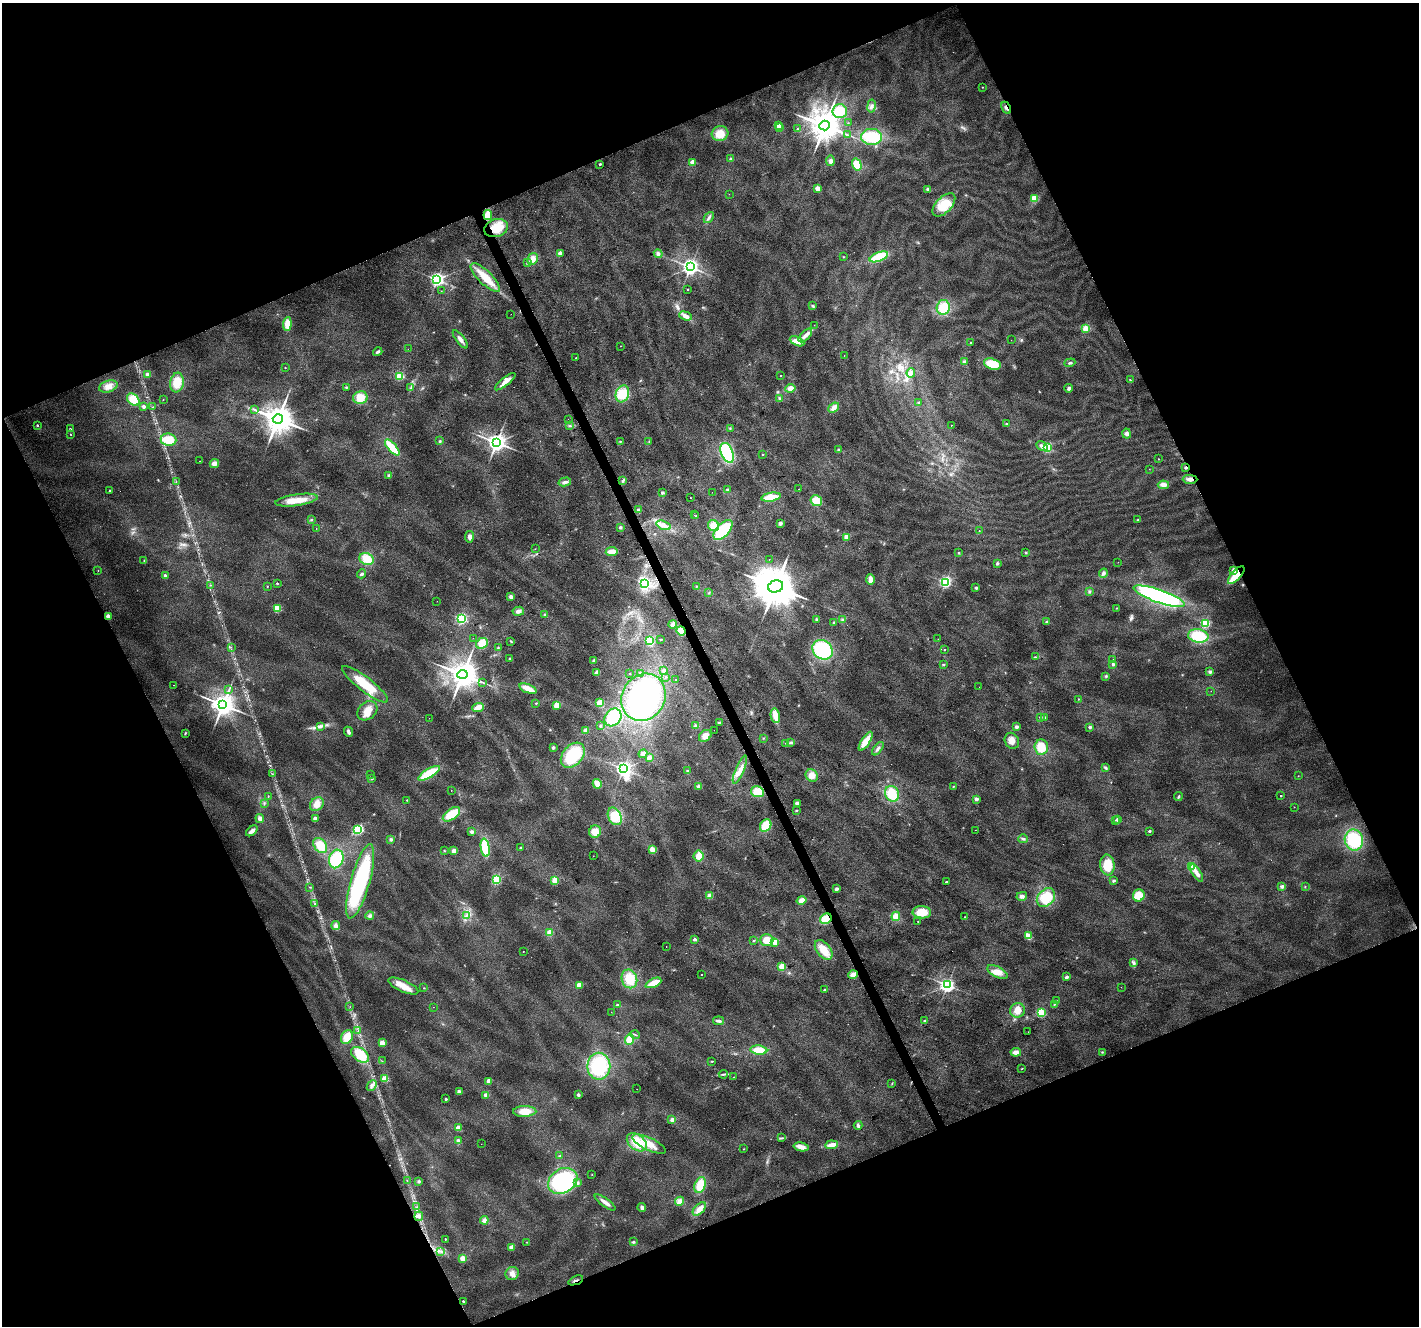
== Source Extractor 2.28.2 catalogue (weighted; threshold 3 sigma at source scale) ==
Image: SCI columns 3-5669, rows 148-5442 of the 5669 x 5532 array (HDU 1 of 3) = the unmasked area's bounding box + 8 px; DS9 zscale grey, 4 x 4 block average (1 PNG px = mean of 4 x 4 image px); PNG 1421 x 1328 px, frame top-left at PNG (2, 3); each listed source drawn as its Kron ellipse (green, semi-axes under 4 px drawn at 4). Shown black and unused: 44% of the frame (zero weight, under 2 of 3 exposures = <1% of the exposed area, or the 3 px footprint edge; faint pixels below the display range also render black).
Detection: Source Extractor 2.28.2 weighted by HDU 2 'WHT'. Background 0.0315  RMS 0.0071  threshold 0.0318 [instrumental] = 3 sigma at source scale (4.5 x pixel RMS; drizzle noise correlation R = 1.50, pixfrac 1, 0.0396/0.0396 arcsec/px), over >= 5 px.
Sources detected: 435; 1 too faint to see at this stretch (4 x 4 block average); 5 inside a brighter object's white glare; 4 cosmic-ray / hot-pixel residue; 1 long thin detection or spike segment (spike, bleed or trail) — neither listed nor drawn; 10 inside a brighter listed object's ellipse — not listed separately; the other 414 listed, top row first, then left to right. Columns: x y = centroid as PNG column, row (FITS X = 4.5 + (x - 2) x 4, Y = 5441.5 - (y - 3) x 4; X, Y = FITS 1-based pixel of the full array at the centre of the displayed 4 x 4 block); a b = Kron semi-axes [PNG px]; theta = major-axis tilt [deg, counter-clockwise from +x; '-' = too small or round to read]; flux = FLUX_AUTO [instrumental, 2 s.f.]
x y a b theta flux
982 87 2 2 - 2.5
871 106 6 3 81 10
1006 108 6 2 -61 8.6
840 111 7 7 - 89
848 123 2 2 - 1.5
779 126 2 2 - 74
825 126 5 5 - 9600
780 128 2 2 - 4.6
797 129 2 2 - 7.4
720 134 8 7 - 63
848 135 2 2 - 2.1
871 137 10 8 -1 150
731 159 2 2 - 29
830 161 5 4 - 13
693 162 2 2 - 79
600 164 2 2 - 12
857 164 6 4 -74 73
817 188 2 2 - 120
928 189 2 2 - 32
729 194 2 2 - 0.85
1034 198 2 2 - 210
944 205 14 7 46 110
488 215 5 4 - 60
709 218 6 3 50 11
496 228 12 9 17 100
560 253 2 2 - 58
658 254 4 4 - 13
843 257 3 2 - 2.1
879 257 10 4 21 160
533 259 6 5 - 31
527 263 2 2 - 3.8
690 267 3 3 - 2000
485 277 19 6 -43 76
437 280 3 3 - 1400
688 289 2 2 - 5.5
441 291 2 2 - 1.4
813 306 3 3 - 5.4
943 307 7 6 - 99
511 314 2 2 - 0.84
685 316 6 4 -19 25
287 324 7 4 85 52
814 325 2 2 - 3
1086 329 3 3 - 38
805 335 8 4 45 24
460 339 11 3 -52 21
1011 340 2 2 - 0.81
797 341 8 4 -25 45
971 343 2 2 - 6.2
621 346 2 2 - 2
408 349 2 2 - 2.3
378 352 5 3 - 8.6
844 355 2 2 - 2.7
576 358 2 2 - 2
964 362 4 3 - 8.3
1070 363 5 2 - 7.1
992 364 9 5 -16 92
285 368 2 2 - 2.5
911 373 5 4 - 14
148 375 2 2 - 110
400 376 2 2 - 320
781 376 2 2 - 3.1
1130 380 3 2 - 3.7
177 382 10 7 83 80
505 382 13 4 39 31
108 386 9 5 18 33
346 387 3 2 - 4.4
411 388 4 2 - 6.5
790 388 5 4 - 26
1069 388 4 3 - 9.1
622 394 9 6 71 96
360 398 7 6 - 58
133 399 7 5 -43 83
780 399 3 3 - 6.9
163 400 2 2 - 1.3
919 403 2 2 - 15
144 407 2 2 - 46
153 407 2 2 - 2.1
834 408 6 4 40 26
255 410 2 2 - 3
278 419 5 4 - 8900
568 419 2 2 - 0.62
1006 424 2 2 - 4.8
37 425 2 2 - 11
951 425 2 2 - 2.5
569 426 3 2 - 4.7
730 428 2 2 - 2.8
70 429 2 2 - 5.8
71 434 2 2 - 2
1127 434 5 4 - 13
168 440 8 6 -7 79
440 441 3 2 - 5.8
620 441 2 2 - 2
649 442 2 2 - 2.7
496 443 3 3 - 3300
1042 446 6 4 -29 22
392 447 10 3 -49 130
1047 448 2 2 - 360
839 450 3 2 - 3.8
727 453 10 6 -69 270
763 455 2 2 - 5.3
1159 459 2 2 - 1.7
199 461 2 2 - 1.1
214 463 5 4 - 25
1186 467 2 2 - 19
1149 469 2 2 - 1.1
388 475 3 3 - 4.8
1190 479 7 3 -1 18
623 481 4 2 - 5.9
176 482 2 2 - 1.3
565 482 6 3 14 15
1163 485 6 3 -6 28
799 489 2 2 - 1.7
728 490 2 2 - 38
110 491 2 2 - 14
712 492 2 2 - 3.6
662 493 2 2 - 29
771 497 10 4 10 85
690 498 2 2 - 2
296 500 21 5 8 73
816 501 6 5 - 58
639 510 3 3 - 9.7
694 515 2 2 - 2.6
696 516 2 2 - 3.4
311 520 2 2 - 3.4
1138 520 3 2 - 3.4
780 523 3 3 - 10
663 525 7 4 -19 24
713 526 6 5 - 53
620 527 3 3 - 6.2
316 528 2 2 - 0.79
723 530 12 6 47 180
979 531 2 2 - 2.4
469 537 6 3 81 14
847 537 4 3 - 25
535 549 2 2 - 1.1
612 551 6 3 6 47
959 553 3 2 - 3.6
1026 553 2 2 - 3
367 559 7 6 - 73
769 559 2 2 - 0.92
144 560 2 2 - 2.6
1118 562 2 2 - 0.69
997 563 3 3 - 6.3
1234 570 3 3 - 21
98 571 2 2 - 1.3
1103 573 5 4 - 12
362 574 5 3 - 8
1236 575 11 4 48 100
165 576 2 2 - 51
870 579 5 3 - 36
945 582 2 2 - 790
277 583 2 2 - 5.8
645 583 2 2 - 790
211 585 2 2 - 1.3
267 586 2 2 - 3.8
696 586 2 2 - 1.7
776 586 8 6 14 21000
976 588 3 3 - 5.4
1089 591 3 3 - 6.1
709 593 2 2 - 1.9
1159 596 27 6 -19 670
511 597 3 3 - 14
437 601 2 2 - 0.61
277 608 2 2 - 270
1116 608 2 2 - 2.4
518 611 6 4 8 16
545 615 3 2 - 5.9
108 616 2 2 - 110
461 619 2 2 - 640
816 619 3 3 - 5.4
843 620 3 3 - 6.7
1046 622 2 2 - 4.3
834 623 2 2 - 3.4
1205 623 2 2 - 460
673 624 4 3 - 22
681 631 5 4 - 62
1198 636 10 6 -10 140
473 638 2 2 - 0.96
661 639 2 2 - 7.2
938 639 2 2 - 1.4
511 641 3 2 - 4.2
650 641 4 3 - 96
482 643 6 5 - 54
231 647 2 2 - 1
498 647 2 2 - 4.1
822 650 11 9 -39 300
944 650 2 2 - 2.6
1035 657 2 2 - 2.8
510 658 2 2 - 13
1113 660 2 2 - 2.1
594 661 3 2 - 16
1113 664 2 2 - 12
943 665 2 2 - 1.9
664 671 3 2 - 8.1
597 672 3 3 - 22
1210 672 4 3 - 9
629 673 2 2 - 1.3
462 674 5 4 - 7500
640 674 3 2 - 5.8
1106 676 3 3 - 5
666 677 2 2 - 2.6
676 680 2 2 - 2
482 682 2 2 - 2.6
365 684 28 7 -38 120
174 685 2 2 - 0.94
979 687 2 2 - 1
229 689 4 2 - 5.4
528 689 9 3 -20 49
1211 691 2 2 - 0.68
643 697 24 21 58 490
1079 699 2 2 - 3.9
536 703 2 2 - 5.2
600 703 4 3 - 40
223 705 4 3 - 4900
557 705 4 3 - 50
478 707 6 4 21 34
367 711 11 8 39 48
775 716 7 4 -78 54
613 717 9 7 51 140
1040 717 2 2 - 9.2
1044 717 2 2 - 25
429 718 2 2 - 0.65
719 723 3 2 - 8.5
600 726 3 2 - 5
696 726 4 3 - 16
320 727 2 2 - 3.2
1017 727 2 2 - 48
1090 727 2 2 - 30
586 730 4 3 - 19
714 730 2 2 - 1.4
348 732 5 3 - 14
185 733 3 2 - 4.1
705 736 7 5 40 35
763 738 2 2 - 1.6
866 741 11 4 57 56
1012 741 8 7 - 30
791 742 3 3 - 5.4
785 743 2 2 - 1.3
553 747 3 3 - 8.5
1041 747 7 6 - 71
878 749 8 2 53 11
643 754 4 3 - 11
573 755 14 10 48 200
649 757 3 2 - 16
1106 768 4 3 - 7.4
623 769 3 3 - 1500
740 769 15 4 67 36
687 771 3 2 - 3.3
429 773 12 4 30 150
272 774 2 2 - 1.4
370 774 2 2 - 0.84
812 776 6 5 - 36
1298 776 2 2 - 1.7
371 779 3 2 - 3.4
597 784 5 3 - 53
699 786 3 3 - 18
953 786 2 2 - 3.5
451 790 2 2 - 0.94
757 792 6 5 - 73
892 794 8 7 - 89
268 796 3 2 - 1.5
1281 796 2 2 - 7.8
1178 797 4 2 - 6.9
976 799 2 2 - 45
407 800 2 2 - 4.3
264 803 2 2 - 2.4
797 803 3 2 - 18
317 804 8 6 43 34
1294 807 2 2 - 1.5
796 810 2 2 - 3.3
451 814 10 5 36 130
615 816 9 6 -65 92
260 818 4 3 - 16
315 819 2 2 - 92
1118 819 2 2 - 48
1115 820 2 2 - 2.4
766 826 6 5 - 91
358 829 2 2 - 390
975 830 2 2 - 1
252 831 7 3 40 22
1149 831 2 2 - 16
472 832 3 3 - 10
595 832 6 6 - 47
391 839 3 3 - 5.9
1023 839 5 3 - 8.9
1354 840 10 9 - 200
320 845 8 6 -49 77
485 848 9 4 -80 120
521 848 3 2 - 4.2
652 849 4 3 - 26
444 851 3 2 - 2.5
454 851 4 3 - 21
593 856 2 2 - 0.78
699 856 5 5 - 39
336 859 9 7 73 180
1107 865 10 7 -84 100
1191 867 2 2 - 340
1197 873 10 3 -56 25
496 879 2 2 - 410
360 881 38 9 74 440
555 881 2 2 - 160
1113 881 2 2 - 22
946 882 2 2 - 17
1282 886 4 3 - 10
310 887 2 2 - 1.6
1305 887 2 2 - 2.4
836 889 3 2 - 11
1139 895 6 6 - 58
710 896 4 3 - 23
1022 896 5 4 - 14
1046 897 10 8 46 120
802 900 5 4 - 29
315 903 2 2 - 2.2
922 912 9 6 -1 86
466 915 2 2 - 2.5
370 916 4 4 - 11
896 916 5 4 - 46
965 917 2 2 - 2.4
826 919 6 5 - 62
918 921 2 2 - 1.6
336 926 4 3 - 22
550 933 2 2 - 140
1028 936 4 3 - 52
695 939 2 2 - 32
767 940 7 6 - 53
754 941 3 2 - 3.6
775 942 2 2 - 120
666 946 2 2 - 2.2
824 950 11 7 -51 82
523 951 2 2 - 1.7
1134 963 4 2 - 6.6
782 966 2 2 - 200
997 972 11 5 -27 46
702 975 2 2 - 3.3
853 975 5 3 - 30
1066 977 2 2 - 26
629 979 9 7 -68 95
653 983 8 3 25 83
579 985 2 2 - 130
947 985 3 2 - 1400
403 986 16 6 -24 51
1121 987 2 2 - 1
424 988 2 2 - 3.1
825 990 2 2 - 18
1057 1001 2 2 - 1.7
1054 1004 3 2 - 4
617 1005 2 2 - 12
350 1007 2 2 - 0.96
433 1007 2 2 - 1.3
1017 1010 7 7 - 41
611 1012 2 2 - 1.3
1041 1013 2 2 - 390
925 1020 3 2 - 6.3
719 1021 5 2 - 15
358 1031 2 2 - 1.3
1028 1032 2 2 - 0.68
635 1035 4 2 - 4.7
347 1037 7 5 60 53
629 1040 5 4 - 54
382 1043 2 2 - 130
759 1050 8 4 -5 70
1016 1052 5 4 - 23
1102 1052 3 2 - 2.7
360 1055 10 6 -34 100
382 1061 2 2 - 1.4
712 1061 3 2 - 3.2
599 1066 13 11 -89 260
1022 1069 2 2 - 2.1
723 1074 4 2 - 6.3
734 1077 2 2 - 1.3
385 1079 2 2 - 170
489 1081 2 2 - 110
892 1083 2 2 - 2.1
372 1086 6 3 45 14
637 1089 2 2 - 1
459 1092 2 2 - 67
486 1095 2 2 - 69
578 1095 3 2 - 10
446 1099 2 2 - 16
525 1111 11 5 1 56
672 1120 4 3 - 15
858 1125 4 4 - 8.8
459 1128 2 2 - 120
781 1138 3 2 - 2.9
458 1141 4 3 - 13
637 1142 11 7 -37 98
481 1144 2 2 - 0.56
649 1144 18 6 -25 69
831 1145 6 3 7 40
801 1147 7 4 -12 32
744 1149 2 2 - 1.6
560 1156 2 2 - 3
592 1175 2 2 - 1.8
407 1180 2 2 - 1.5
419 1181 3 3 - 6.5
563 1181 15 12 32 380
577 1183 3 3 - 6.3
700 1185 8 5 70 86
680 1201 5 4 - 31
605 1202 12 3 -36 24
417 1207 2 2 - 1.7
642 1208 4 3 - 15
699 1209 8 4 47 38
419 1216 5 4 - 12
484 1220 4 4 - 15
445 1239 2 2 - 6.3
527 1242 2 2 - 1.3
633 1242 2 2 - 8.5
512 1247 2 2 - 91
441 1252 4 2 - 6.4
463 1258 2 2 - 98
512 1274 7 6 - 25
576 1280 8 2 22 8.5
463 1301 2 2 - 11
Overlapping masked pixels (flux is a lower limit): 10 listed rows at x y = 1006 108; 488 215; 496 228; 1186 467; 1190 479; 1236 575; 108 616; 681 631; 826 919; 576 1280
Diffuse or blended objects may show on this block-average render without a row.